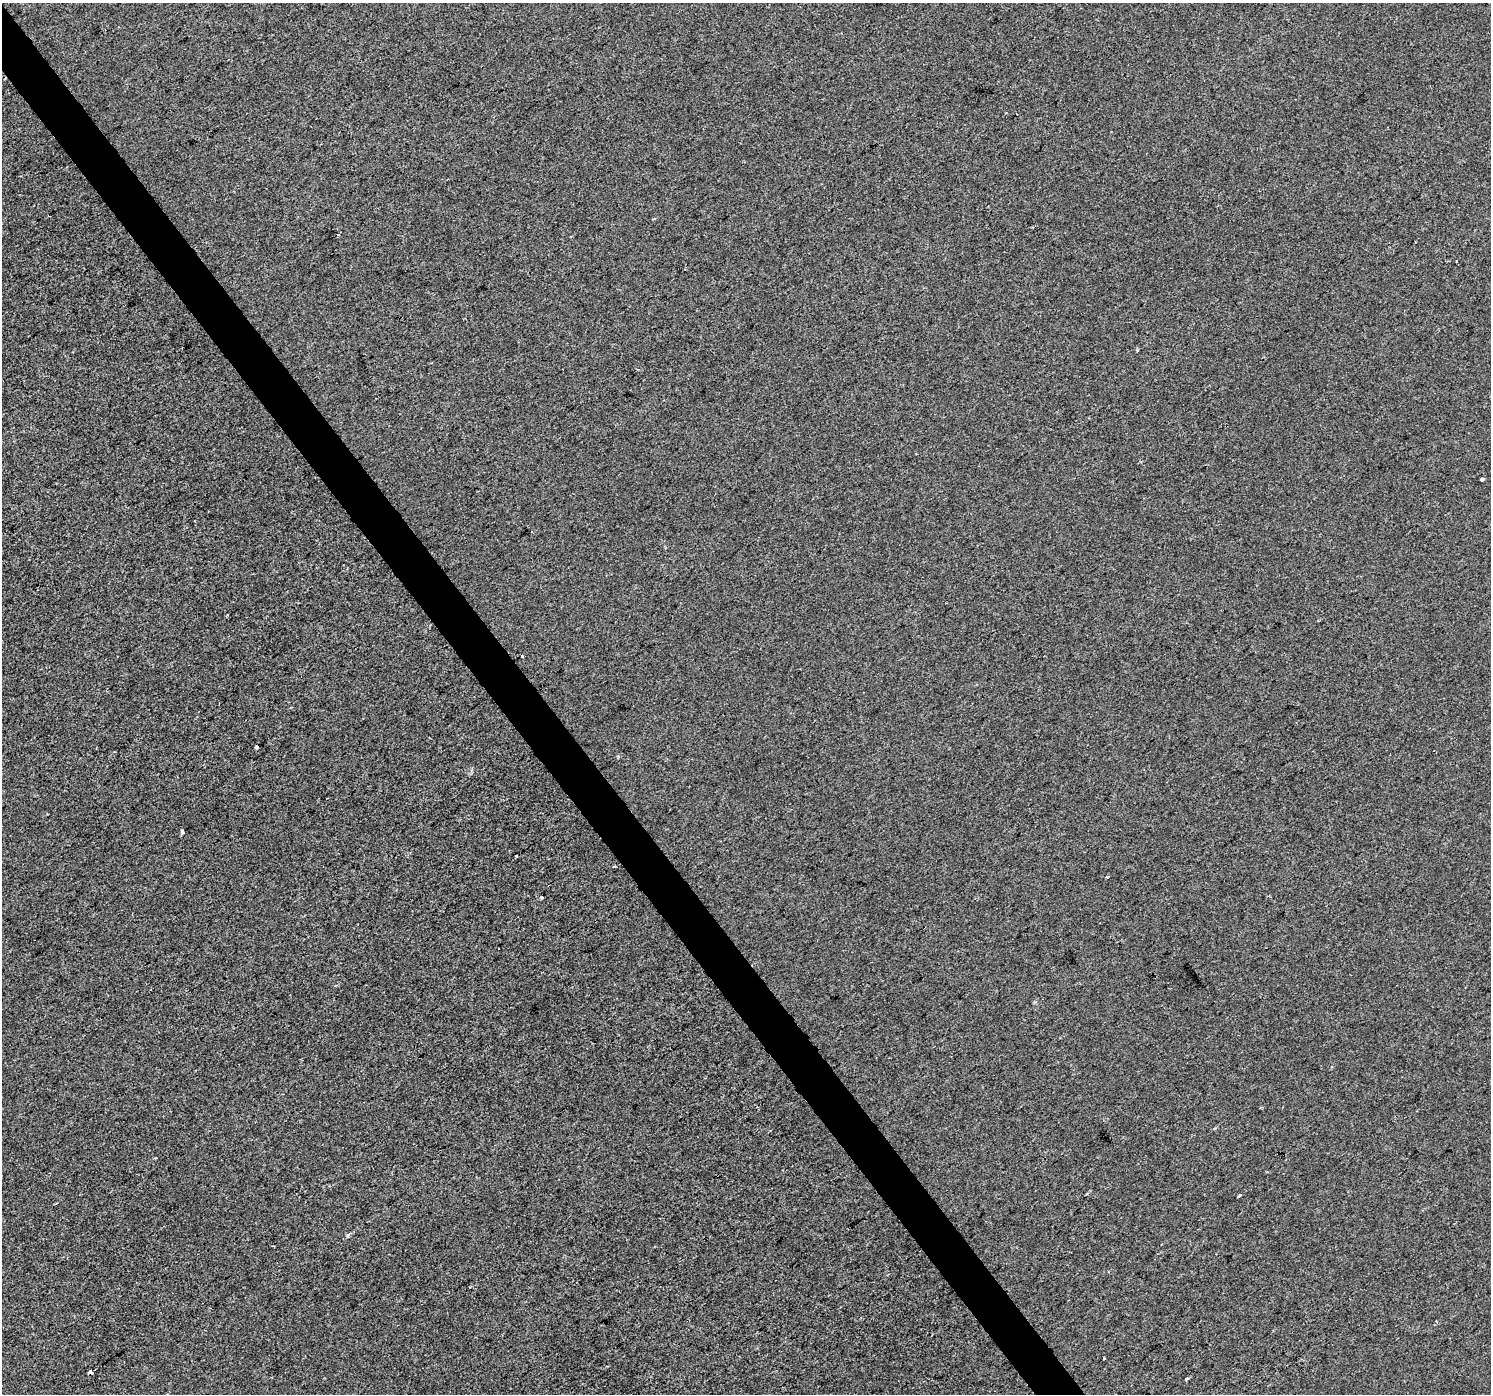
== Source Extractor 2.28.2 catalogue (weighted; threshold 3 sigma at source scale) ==
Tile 11 of 4 x 4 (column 3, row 3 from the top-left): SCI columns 2981-4469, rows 1585-2976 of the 5957 x 5889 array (HDU 1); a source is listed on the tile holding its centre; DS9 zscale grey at full resolution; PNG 1493 x 1396 px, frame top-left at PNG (2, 3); no overlay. Shown black and unused: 3% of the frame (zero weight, under 2 of 3 exposures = <1% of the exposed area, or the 3 px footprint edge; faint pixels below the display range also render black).
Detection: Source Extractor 2.28.2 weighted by HDU 2 'WHT'; one run over the whole footprint, this tile lists its part. Background -2.38e-04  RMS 0.0056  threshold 0.0251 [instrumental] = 3 sigma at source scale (4.5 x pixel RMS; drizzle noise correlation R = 1.50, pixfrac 1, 0.0396/0.0396 arcsec/px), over >= 5 px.
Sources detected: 15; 1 cosmic-ray / hot-pixel residue — not listed; the other 14 listed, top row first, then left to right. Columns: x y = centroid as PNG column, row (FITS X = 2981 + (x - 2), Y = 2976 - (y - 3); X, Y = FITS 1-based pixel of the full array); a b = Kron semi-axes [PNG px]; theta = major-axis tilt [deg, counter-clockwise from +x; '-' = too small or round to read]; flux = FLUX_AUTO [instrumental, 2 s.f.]
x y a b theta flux
338 234 4 2 - 0.52
1482 479 4 3 - 2.7
522 656 3 2 - 0.73
256 747 3 3 - 13
182 832 4 3 - 2
516 856 3 2 - 0.87
614 866 3 3 - 1.2
1107 877 3 3 - 0.84
542 897 3 3 - 0.55
1240 1195 5 2 - 0.75
348 1235 5 4 - 0.83
1104 1358 3 3 - 1.3
91 1372 4 3 - 27
1187 1379 5 3 - 0.89